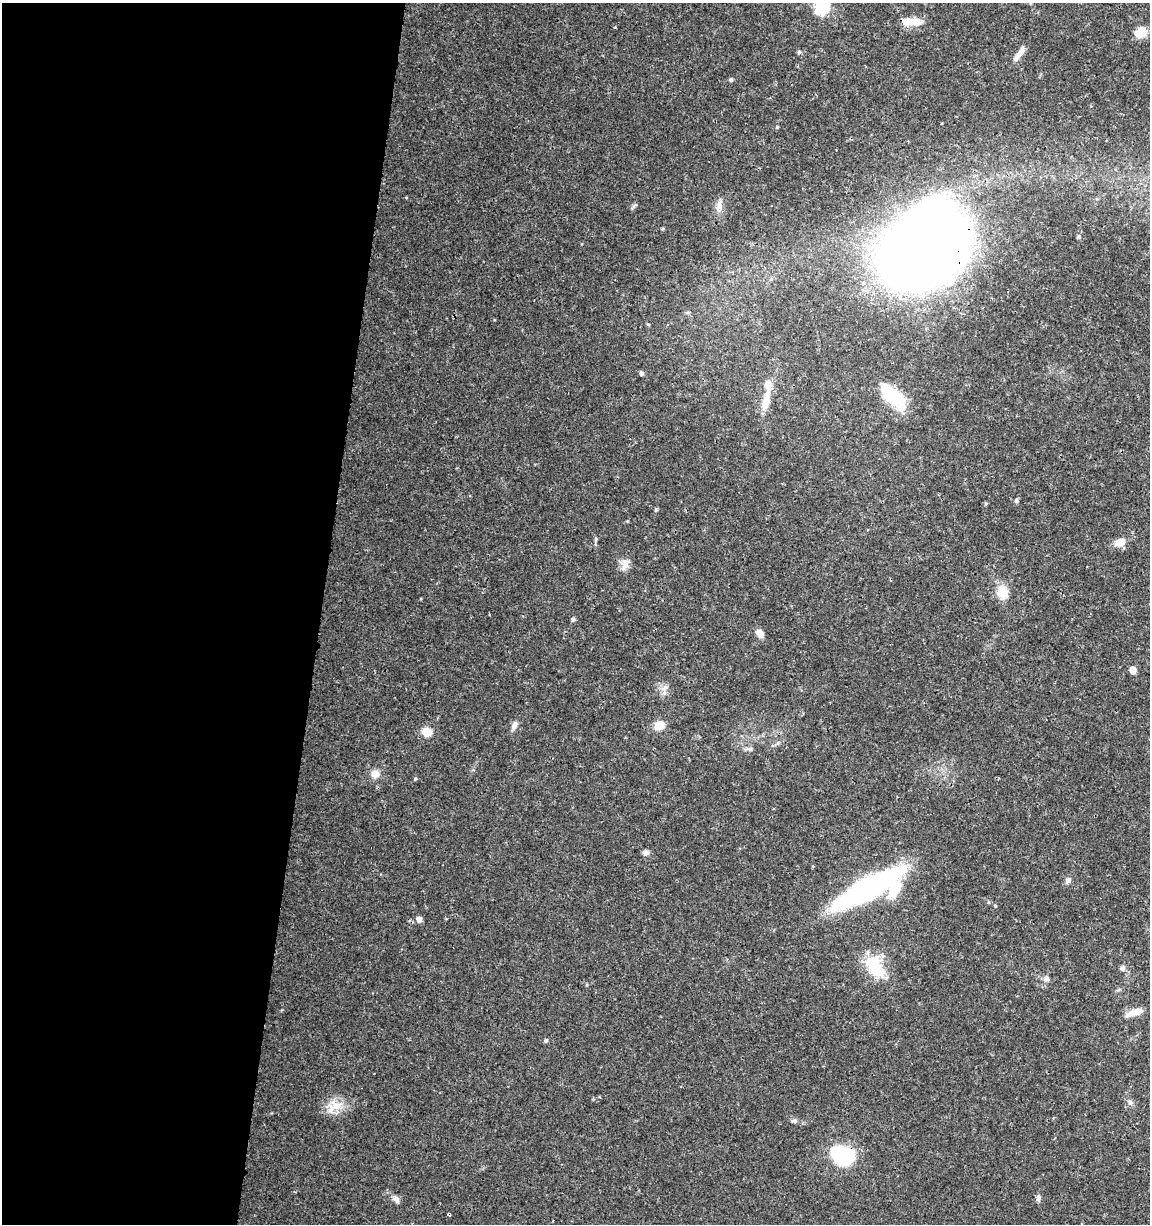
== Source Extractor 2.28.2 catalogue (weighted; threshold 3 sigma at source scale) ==
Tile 5 of 4 x 4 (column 1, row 2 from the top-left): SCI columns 227-1374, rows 2453-3674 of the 5104 x 4898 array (HDU 1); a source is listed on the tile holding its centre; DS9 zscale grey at full resolution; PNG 1152 x 1226 px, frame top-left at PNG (2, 3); no overlay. Shown black and unused: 28% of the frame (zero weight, under 3 of 4 exposures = <1% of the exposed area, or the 3 px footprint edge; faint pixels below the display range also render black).
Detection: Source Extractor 2.28.2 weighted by HDU 2 'WHT'; one run over the whole footprint, this tile lists its part. Background 0.0341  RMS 0.0023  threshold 0.0101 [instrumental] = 3 sigma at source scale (4.5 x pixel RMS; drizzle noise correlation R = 1.50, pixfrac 1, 0.0396/0.0396 arcsec/px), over >= 5 px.
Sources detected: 52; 3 inside a brighter object's white glare — not listed; the other 49 listed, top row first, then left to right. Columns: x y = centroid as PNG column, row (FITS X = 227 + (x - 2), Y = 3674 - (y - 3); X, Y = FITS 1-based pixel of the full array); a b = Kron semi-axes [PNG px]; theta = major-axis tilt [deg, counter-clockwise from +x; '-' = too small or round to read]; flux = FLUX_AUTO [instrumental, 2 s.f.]
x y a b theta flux
822 7 6 6 - 40
913 22 19 9 -4 3.4
1141 32 11 8 28 4.7
799 52 5 4 - 0.4
1016 57 20 7 50 1.7
731 80 5 4 - 0.44
777 127 4 3 - 0.24
719 206 17 8 70 1.5
662 229 5 3 - 0.24
1078 237 6 5 - 0.35
924 249 57 46 30 470
863 283 4 3 - 2.3
641 373 6 5 - 0.4
768 385 24 9 -84 2.3
893 396 35 14 -44 12
765 403 15 9 75 2.8
1016 500 5 5 - 0.49
656 509 5 4 - 0.27
596 539 6 4 71 0.29
1120 542 12 8 24 2.7
624 565 20 8 72 1.6
1002 592 16 13 -81 4.1
573 619 5 4 - 0.49
760 633 11 7 -52 1.5
1132 670 5 5 - 3.5
665 688 12 5 45 0.83
514 725 11 7 66 1.1
660 726 13 10 28 2.8
426 732 5 5 - 10
750 749 7 6 - 0.57
375 774 11 10 - 1.7
415 779 5 4 - 0.27
645 853 7 7 - 0.81
1068 880 9 7 47 0.77
868 888 53 15 28 77
995 906 4 4 - 0.23
419 919 6 5 - 1.2
875 966 27 15 -63 9.9
1122 968 8 6 -7 0.6
1046 979 8 7 - 0.76
1135 1012 20 7 18 2.7
546 1040 4 4 - 0.47
1130 1103 7 4 18 0.43
334 1107 28 12 31 3.7
795 1121 6 5 - 0.46
843 1156 22 15 -13 22
1038 1198 9 5 80 0.57
396 1199 10 7 -49 0.9
449 1214 4 3 - 0.76
Overlapping masked pixels (flux is a lower limit): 4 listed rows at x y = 924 249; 893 396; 843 1156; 449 1214
Isophote crosses this tile's border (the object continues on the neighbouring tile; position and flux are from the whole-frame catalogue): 1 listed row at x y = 822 7